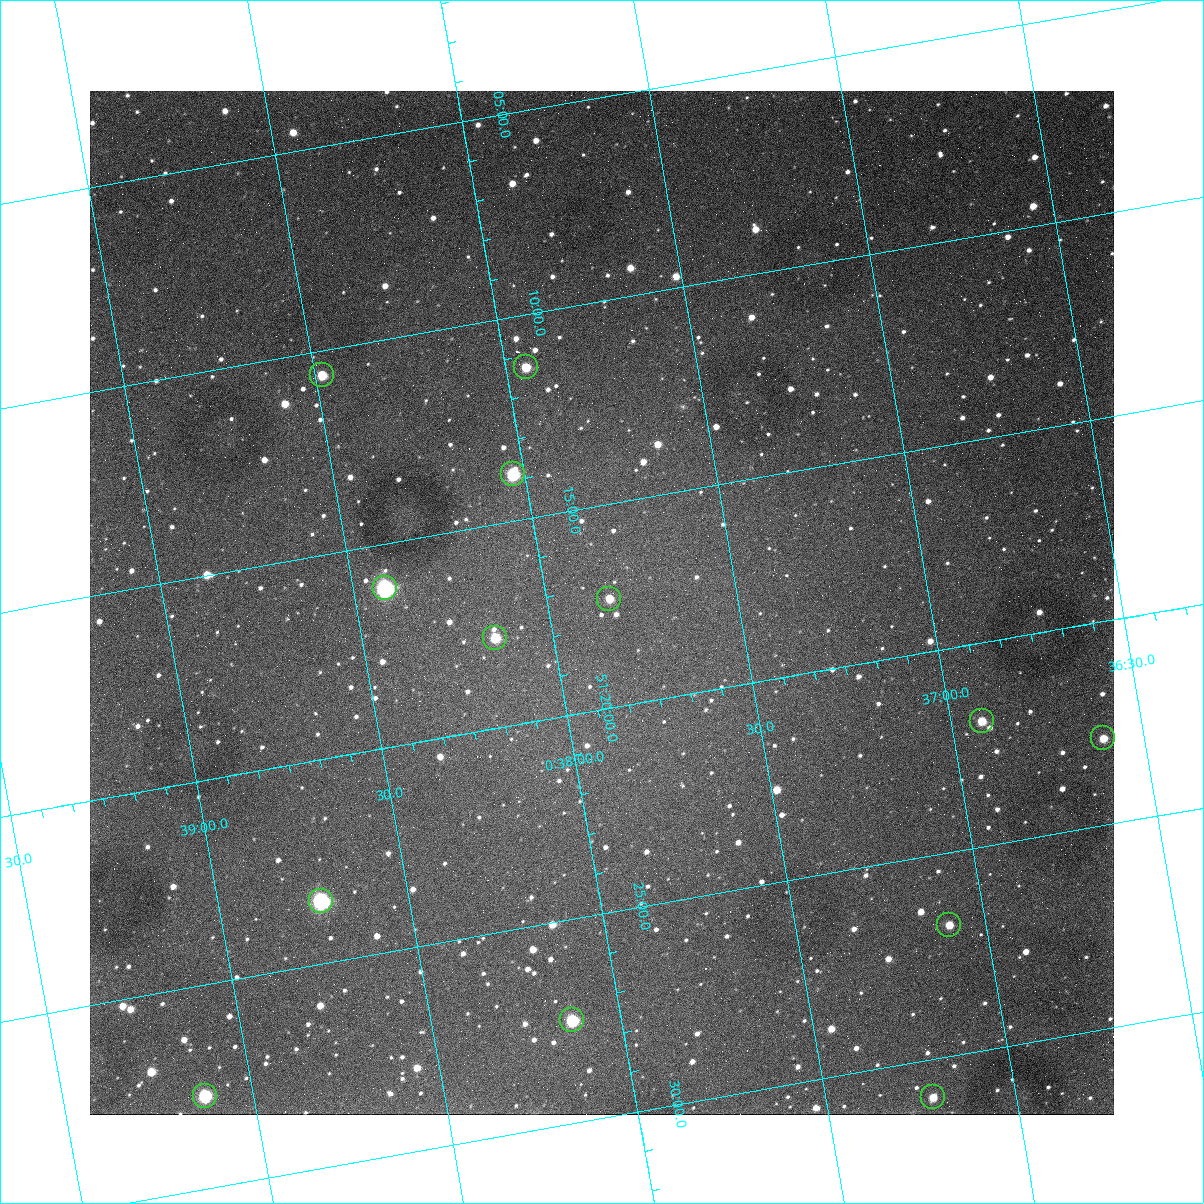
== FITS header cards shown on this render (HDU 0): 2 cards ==
NAXIS1  =                 1024
NAXIS2  =                 1024

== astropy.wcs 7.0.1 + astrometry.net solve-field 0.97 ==
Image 1024 x 1024 px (HDU 0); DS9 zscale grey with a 90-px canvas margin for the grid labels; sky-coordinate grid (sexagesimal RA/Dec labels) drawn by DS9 from the SOLVED WCS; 13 Tycho-2 reference stars matched to detected sources circled (green)
Header WCS: none
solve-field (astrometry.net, Tycho-2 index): SOLVED blind (the file carries no WCS)
Solved WCS: RA---TAN-SIP/DEC--TAN-SIP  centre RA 00:37:51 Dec +51:17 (9.46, +51.29 deg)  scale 1.49 arcsec/px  FOV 25.5' x 25.5'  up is -170 deg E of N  parity flipped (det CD > 0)
(file carries no celestial WCS; the grid is the blind solution)
Tycho-2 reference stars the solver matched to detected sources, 13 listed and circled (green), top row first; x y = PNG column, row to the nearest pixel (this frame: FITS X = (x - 90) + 1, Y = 1024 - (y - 91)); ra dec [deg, ICRS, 3 dp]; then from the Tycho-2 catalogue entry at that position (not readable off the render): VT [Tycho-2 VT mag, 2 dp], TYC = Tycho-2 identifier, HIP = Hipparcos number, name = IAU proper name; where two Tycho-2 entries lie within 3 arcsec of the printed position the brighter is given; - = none
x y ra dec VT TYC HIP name
526 367 9.486 +51.188 10.87 3261-2086-1 - -
322 375 9.620 +51.177 10.71 3261-2090-1 - -
513 474 9.507 +51.231 9.24 3261-2068-1 - -
385 588 9.604 +51.268 7.70 3261-1879-1 3018 -
609 599 9.459 +51.289 11.04 3261-1703-1 - -
495 638 9.538 +51.296 10.24 3261-1493-1 - -
982 721 9.229 +51.365 11.03 3261-2198-1 - -
1103 738 9.152 +51.381 11.06 3261-1519-1 - -
321 901 9.683 +51.391 7.88 3261-1837-1 - -
949 925 9.274 +51.446 10.91 3261-1253-1 - -
572 1020 9.532 +51.458 9.03 3261-1423-1 - -
205 1096 9.782 +51.462 9.45 3261-1155-1 - -
933 1097 9.305 +51.516 11.13 3261-2117-1 - -